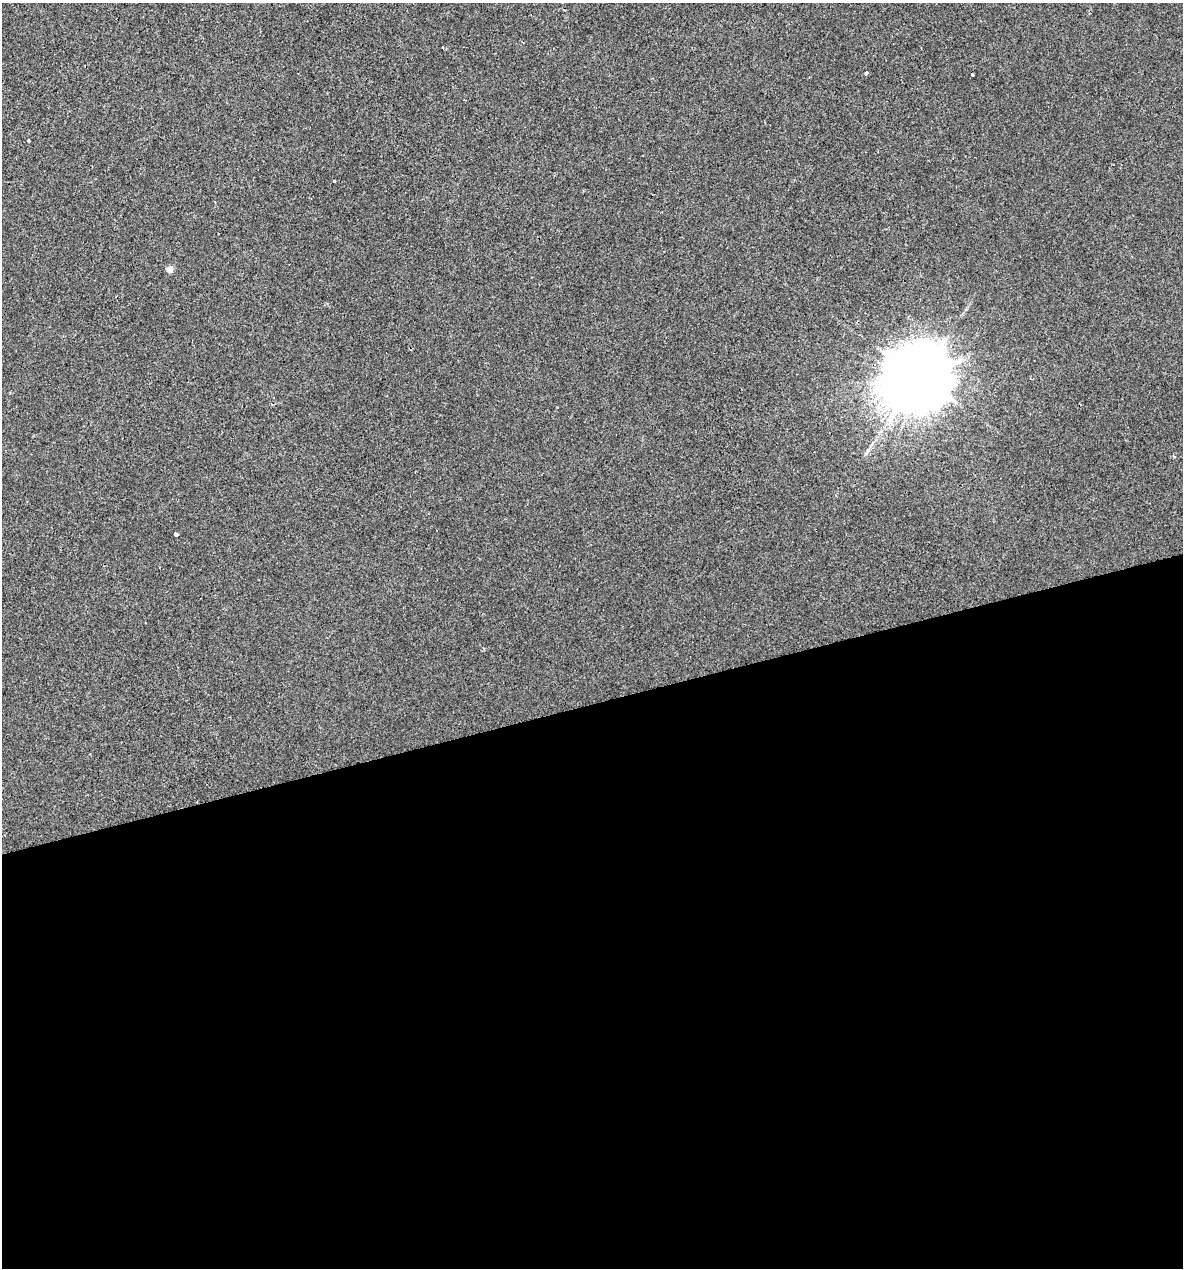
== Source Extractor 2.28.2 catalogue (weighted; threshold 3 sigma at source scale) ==
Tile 15 of 4 x 4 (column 3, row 4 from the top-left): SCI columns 2404-3584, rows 1-1266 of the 4854 x 5064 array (HDU 1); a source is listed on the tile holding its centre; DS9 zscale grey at full resolution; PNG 1185 x 1270 px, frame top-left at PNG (2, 3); no overlay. Shown black and unused: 45% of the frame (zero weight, under 2 of 3 exposures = <1% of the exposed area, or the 3 px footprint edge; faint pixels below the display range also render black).
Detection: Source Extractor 2.28.2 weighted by HDU 2 'WHT'; one run over the whole footprint, this tile lists its part. Background -3.12e-04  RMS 0.0042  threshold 0.0188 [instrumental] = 3 sigma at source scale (4.5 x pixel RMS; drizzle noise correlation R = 1.50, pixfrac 1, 0.0396/0.0396 arcsec/px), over >= 5 px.
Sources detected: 8; all 8 listed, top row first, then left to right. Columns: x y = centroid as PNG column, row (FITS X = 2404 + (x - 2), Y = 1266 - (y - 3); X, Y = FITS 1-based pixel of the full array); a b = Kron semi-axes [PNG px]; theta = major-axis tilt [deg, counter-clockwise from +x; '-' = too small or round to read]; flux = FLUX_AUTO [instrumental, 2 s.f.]
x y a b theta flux
866 73 4 4 - 0.81
972 74 3 3 - 2.4
29 141 3 3 - 2.3
334 181 3 2 - 0.53
170 269 5 4 - 4.2
919 377 21 19 58 4300
867 451 10 4 61 1.1
176 534 3 3 - 1.6
Overlapping masked pixels (flux is a lower limit): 1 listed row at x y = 919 377